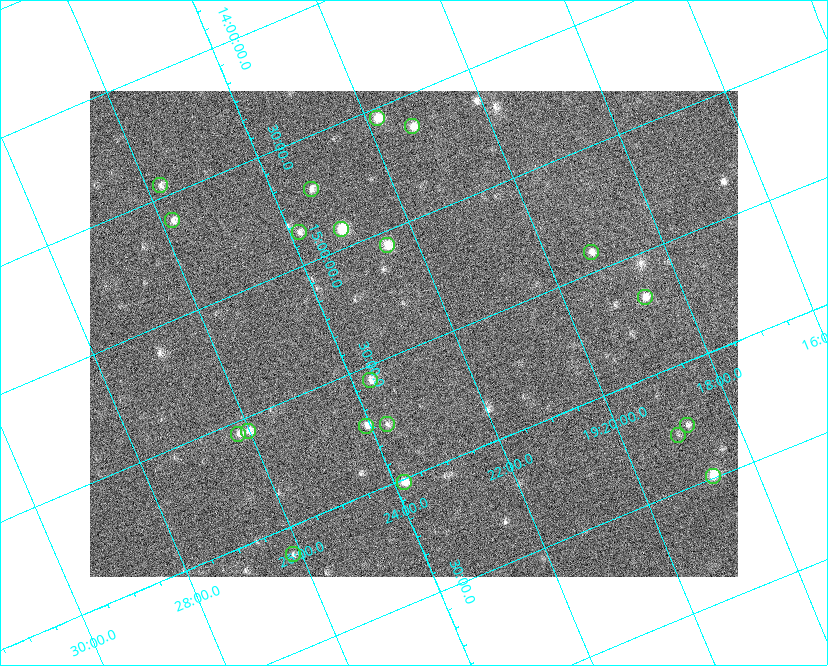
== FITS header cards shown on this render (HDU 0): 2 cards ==
NAXIS1  =                  648 / length of data axis 1
NAXIS2  =                  486 / length of data axis 2

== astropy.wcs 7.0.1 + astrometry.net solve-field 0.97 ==
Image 648 x 486 px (HDU 0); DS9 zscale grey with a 90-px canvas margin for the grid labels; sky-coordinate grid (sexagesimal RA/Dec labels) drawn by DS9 from the SOLVED WCS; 20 Tycho-2 reference stars matched to detected sources circled (green)
Header WCS: none
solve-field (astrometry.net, Tycho-2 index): SOLVED blind (the file carries no WCS)
Solved WCS: RA---TAN-SIP/DEC--TAN-SIP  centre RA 19:22:40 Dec +15:27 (290.67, +15.45 deg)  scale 15.3 arcsec/px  FOV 164.9' x 123.7'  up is -157 deg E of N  parity flipped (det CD > 0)
(file carries no celestial WCS; the grid is the blind solution)
Tycho-2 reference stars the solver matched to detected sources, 20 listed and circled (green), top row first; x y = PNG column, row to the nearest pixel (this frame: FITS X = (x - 90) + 1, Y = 486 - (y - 91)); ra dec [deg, ICRS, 3 dp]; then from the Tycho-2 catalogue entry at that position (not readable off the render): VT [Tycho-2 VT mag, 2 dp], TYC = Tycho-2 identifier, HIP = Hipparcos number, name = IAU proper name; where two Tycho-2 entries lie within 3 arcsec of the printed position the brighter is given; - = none
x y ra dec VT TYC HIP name
377 118 290.452 +14.543 7.44 1054-679-1 - -
412 126 290.323 +14.634 7.66 1054-951-1 95132 -
160 185 291.441 +14.452 8.37 1067-789-1 - -
311 189 290.838 +14.713 8.21 1054-205-1 95303 -
172 220 291.451 +14.609 8.24 1067-445-1 95522 -
341 229 290.784 +14.921 6.67 1054-223-1 95287 -
299 232 290.960 +14.864 8.44 1054-411-1 - -
387 245 290.625 +15.059 7.77 1600-2349-1 - -
591 252 289.809 +15.416 8.37 1599-3313-1 94944 -
645 297 289.664 +15.681 7.94 1599-1947-1 94894 -
370 380 290.922 +15.560 8.69 1600-1874-1 - -
387 424 290.929 +15.760 8.70 1600-822-1 95334 -
687 425 289.708 +16.250 8.60 1599-1761-1 - -
366 426 291.017 +15.730 8.16 1600-168-1 - -
248 431 291.504 +15.557 8.17 1600-1630-1 95542 -
238 434 291.551 +15.552 8.28 1600-1749-1 95559 -
678 435 289.759 +16.274 9.33 1599-1589-1 - -
713 476 289.688 +16.488 7.07 1599-570-1 94905 -
404 482 290.960 +16.014 7.62 1600-1088-1 95346 -
293 554 291.536 +16.114 8.78 1600-1331-1 - -